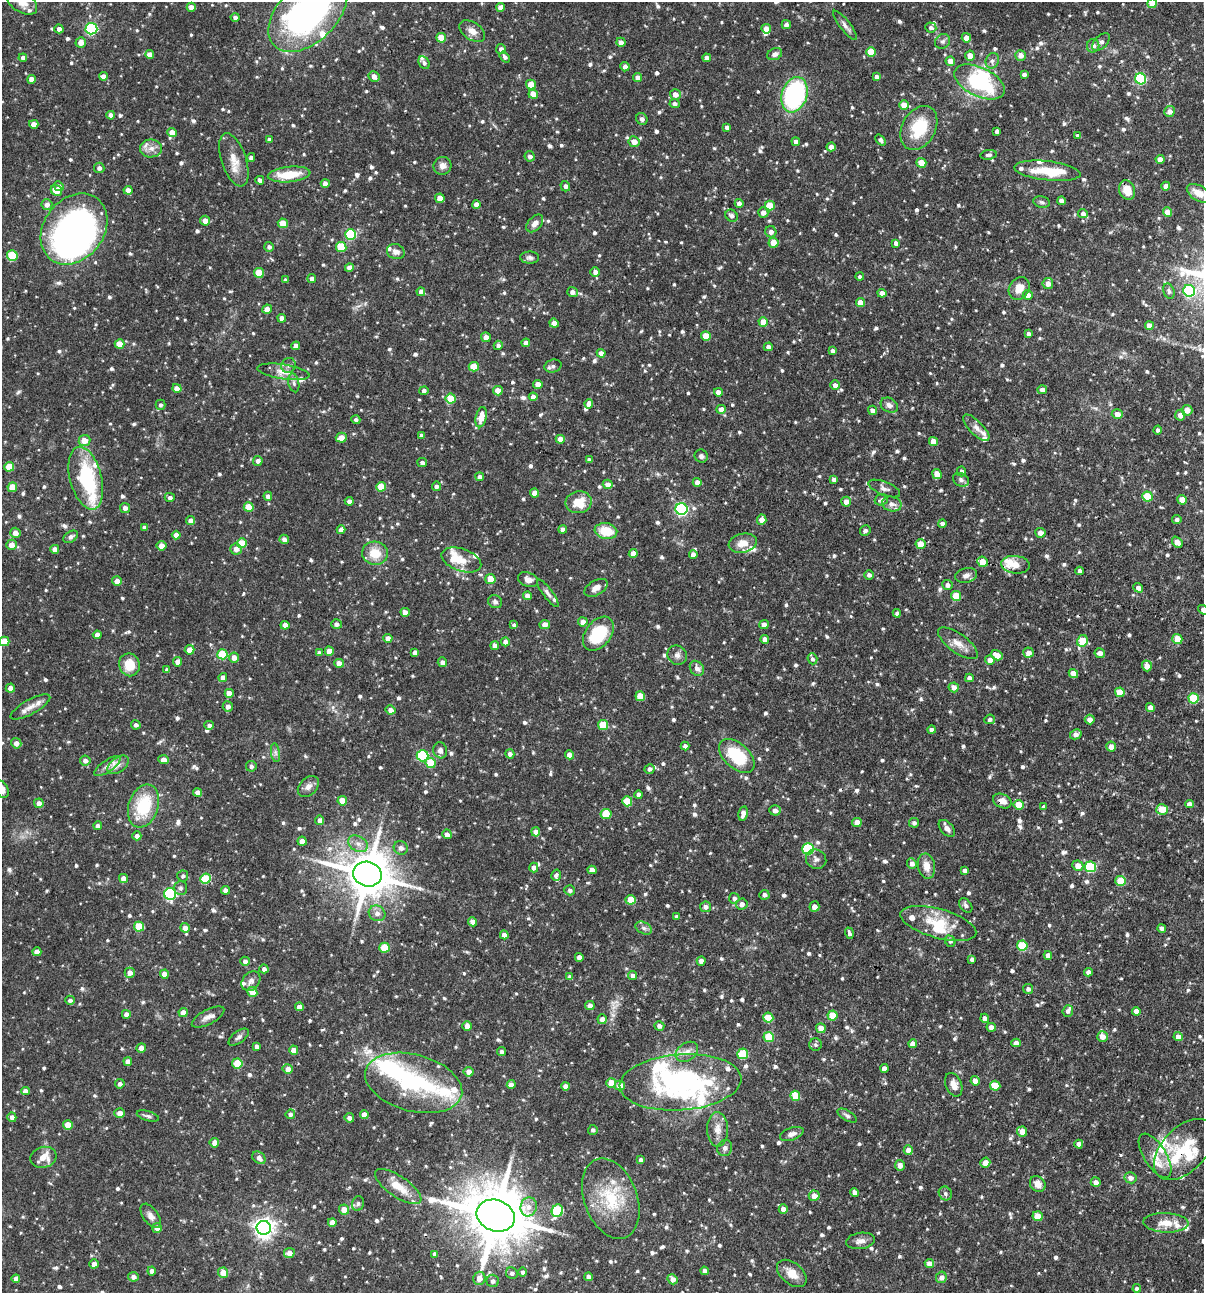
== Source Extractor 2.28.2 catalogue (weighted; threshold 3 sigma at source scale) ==
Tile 6 of 4 x 4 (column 2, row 2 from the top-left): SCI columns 1327-2528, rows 2583-3873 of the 5181 x 5164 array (HDU 1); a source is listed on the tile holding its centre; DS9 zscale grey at full resolution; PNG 1206 x 1295 px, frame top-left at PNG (2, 2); each listed source drawn as its Kron ellipse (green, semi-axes under 4 px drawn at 4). Shown black and unused: <1% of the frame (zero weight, under 3 of 4 exposures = <1% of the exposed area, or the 3 px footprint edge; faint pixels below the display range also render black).
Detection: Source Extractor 2.28.2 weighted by HDU 2 'WHT'; one run over the whole footprint, this tile lists its part. Background 0.0992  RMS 0.0039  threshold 0.0176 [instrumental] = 3 sigma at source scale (4.5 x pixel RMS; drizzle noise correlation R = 1.50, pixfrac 1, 0.05/0.05 arcsec/px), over >= 5 px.
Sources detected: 970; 5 inside a brighter object's white glare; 2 cosmic-ray / hot-pixel residue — neither listed nor drawn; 42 inside a brighter listed object's ellipse — not listed separately; of the other 921, all 500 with FLUX_AUTO >= 0.984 (the completeness limit of this list) listed and drawn (421 fainter detections not listed), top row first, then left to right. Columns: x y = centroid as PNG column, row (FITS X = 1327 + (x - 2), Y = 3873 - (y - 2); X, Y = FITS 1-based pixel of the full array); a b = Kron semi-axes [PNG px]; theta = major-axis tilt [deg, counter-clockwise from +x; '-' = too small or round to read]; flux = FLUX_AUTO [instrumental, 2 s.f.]
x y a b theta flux
22 2 16 10 -31 3.8
1152 3 5 5 - 6.3
191 7 4 4 - 2.7
500 7 4 4 - 2.5
308 13 47 29 44 120
235 17 4 4 - 1.2
786 25 4 4 - 1.4
845 25 18 5 -52 1.8
931 28 5 5 - 1.2
59 29 4 4 - 1.4
91 29 6 5 - 46
766 29 5 4 - 3.1
472 31 14 8 -33 3.1
441 38 5 4 - 6.9
966 38 5 4 - 2.7
943 41 8 7 - 1.2
81 42 5 5 - 2.8
621 42 5 4 - 2.2
1101 42 11 6 45 1.6
1093 46 7 6 - 2.4
501 49 5 5 - 1.5
871 52 5 4 - 9.8
150 54 4 4 - 2.7
775 54 8 5 25 1.5
1021 55 5 5 - 2.8
970 56 5 4 - 3.4
505 57 6 4 -52 1.1
23 58 4 4 - 1.3
707 58 4 4 - 1.9
950 61 5 4 - 3.5
992 61 8 6 66 1.4
424 63 7 5 -54 1.5
625 67 5 4 - 1.6
1024 74 4 4 - 1.3
103 76 4 4 - 2.6
374 76 6 5 - 2.6
877 76 4 4 - 1.3
638 78 4 4 - 2.6
31 79 4 4 - 2.6
1141 79 5 5 - 34
980 82 27 14 -26 35
531 84 5 5 - 5.3
533 94 5 4 - 5
675 94 5 5 - 2.9
794 95 18 12 72 55
675 103 5 4 - 1.2
904 105 5 4 - 4.2
1170 111 5 5 - 2.3
111 115 4 4 - 1.9
642 119 6 5 - 1.4
34 124 4 4 - 3.4
727 127 4 4 - 1.4
919 128 23 16 60 16
997 131 4 4 - 1.3
172 132 4 4 - 4.5
1078 136 4 4 - 1
269 140 4 4 - 1.4
880 140 6 4 -52 1.1
634 142 5 5 - 3.1
796 142 4 4 - 1.7
831 147 4 4 - 2.2
151 148 11 9 1 2.8
989 155 8 4 9 1.1
530 156 5 5 - 1.5
251 157 4 4 - 1.4
1160 159 4 4 - 2.6
234 160 28 12 -71 6.2
921 163 5 5 - 5.8
442 166 9 9 - 2.3
99 168 5 5 - 1.4
1047 171 33 9 -6 12
289 174 21 7 6 11
260 180 4 4 - 1.1
325 183 4 4 - 2.2
59 186 5 4 - 1.6
565 186 5 4 - 1.4
1166 186 4 4 - 3
56 190 6 5 - 4.4
128 190 4 4 - 2.5
1127 190 10 8 -71 5.4
1199 193 13 7 -30 4.3
440 198 5 4 - 4.4
1061 201 4 4 - 2.6
1042 202 8 5 -12 0.99
739 203 4 4 - 2.2
476 204 4 4 - 2.4
47 205 5 5 - 1.9
770 206 5 5 - 7.3
763 212 5 5 - 2.4
1167 212 5 4 - 4.5
1083 213 5 4 - 1.4
731 216 6 5 - 1.4
205 221 5 5 - 2.8
283 223 5 4 - 7.2
535 223 10 6 49 2.4
74 229 38 30 52 170
771 232 6 5 - 1.8
351 234 5 5 - 28
773 243 5 5 - 4.9
896 243 4 4 - 1.4
269 247 5 5 - 1.2
341 247 5 5 - 14
396 252 9 7 -19 2.3
12 255 5 5 - 16
530 258 9 6 -2 1.2
349 268 4 4 - 2.1
595 272 5 5 - 1.4
259 273 5 5 - 11
860 277 4 4 - 1
312 279 4 4 - 2
285 280 4 3 - 1.2
1048 284 5 5 - 2.7
1019 288 12 9 56 4.7
1169 291 8 5 -70 1
1189 291 6 6 - 40
421 292 4 4 - 1.7
572 292 5 5 - 2
882 293 4 4 - 3.3
1028 295 5 4 - 2.5
860 302 4 4 - 3.7
267 309 5 4 - 2.5
282 318 4 4 - 2.4
763 322 4 4 - 6.1
554 323 5 4 - 2.6
1149 326 4 4 - 3.7
1029 334 4 4 - 1.5
706 336 5 5 - 6
486 337 5 5 - 2.8
526 343 4 4 - 2.3
120 344 5 4 - 5.6
498 345 4 4 - 1.3
296 346 4 4 - 2.4
768 347 4 4 - 1.6
832 351 4 3 - 1.1
601 353 4 4 - 2.2
288 365 7 7 - 1.4
553 366 9 6 15 1.1
474 367 5 5 - 9.4
283 372 26 7 -9 4.1
294 383 9 5 -77 1.2
538 384 4 4 - 3.6
835 385 5 4 - 2.2
177 388 5 4 - 2.8
1042 390 4 4 - 1.9
424 391 4 4 - 1
498 391 5 4 - 4.2
718 392 4 4 - 2.5
533 397 4 4 - 1.7
451 399 5 5 - 9
589 404 5 4 - 2.5
160 405 5 5 - 0.99
889 405 9 7 -30 1.8
721 409 4 4 - 2.9
872 410 5 4 - 1.6
1187 410 5 5 - 3.7
1117 414 5 5 - 2.3
1180 415 5 5 - 2.9
481 417 10 5 78 5.5
356 420 4 4 - 1
976 428 17 6 -45 2.5
1158 430 4 4 - 1.1
421 436 4 4 - 1.4
341 438 5 5 - 3.4
560 439 4 4 - 3
84 440 6 5 - 4.1
933 441 4 4 - 3.9
701 456 7 6 - 1.2
589 460 4 3 - 1
258 461 5 5 - 1.5
422 462 5 4 - 1.1
9 467 5 5 - 9
961 471 5 4 - 1
937 474 5 4 - 4.5
480 477 4 4 - 1.8
86 478 32 16 -75 32
834 480 4 4 - 1.5
961 480 8 6 -30 1.4
697 482 4 4 - 2.6
608 484 5 4 - 2.5
436 486 4 4 - 1.3
12 487 5 4 - 6.2
381 487 5 5 - 8.8
884 488 17 6 -22 1.8
534 493 4 4 - 2.8
268 496 4 4 - 1.6
1147 496 5 5 - 10
170 497 5 4 - 1.2
881 500 7 5 17 1
1182 500 5 5 - 4.8
349 501 4 4 - 1.8
579 502 13 11 12 8.2
846 502 5 5 - 2.6
892 504 10 7 -13 1.8
249 507 5 4 - 8.6
125 508 5 5 - 1.9
681 509 6 6 - 63
762 520 5 4 - 3.1
1177 520 4 4 - 1.2
191 521 4 4 - 2.6
942 523 4 4 - 1.2
144 527 4 4 - 1.2
563 529 4 4 - 1.9
341 530 4 4 - 3
606 531 11 8 -10 9.8
865 531 5 5 - 1.2
15 533 5 5 - 2.4
1040 533 5 5 - 2.5
176 535 4 4 - 2.7
71 537 8 5 32 1.4
284 539 5 4 - 2
1177 542 6 4 -50 3.4
242 543 5 5 - 8.4
743 543 14 9 11 4.3
921 544 5 5 - 5.4
11 545 5 5 - 3.2
161 546 5 5 - 2.9
55 549 4 4 - 2.5
236 549 6 5 - 2.7
375 553 13 11 -12 7.4
633 554 4 4 - 3.2
693 554 4 4 - 2.2
461 560 21 11 -19 6.3
982 562 5 5 - 5.8
1016 565 14 8 -6 5.5
1080 571 4 4 - 1.4
869 575 5 4 - 1.2
966 575 11 7 13 1.8
490 579 5 5 - 5.8
528 580 10 7 -22 2.4
117 581 5 4 - 2.8
947 585 5 5 - 1.5
596 588 12 7 31 2.4
1138 588 5 4 - 1.8
548 593 16 5 -53 1.5
527 596 4 4 - 2.2
956 596 5 5 - 8.6
495 602 7 6 - 1.1
1203 610 5 4 - 2
405 612 4 4 - 2.4
897 613 4 4 - 1
583 622 5 4 - 2.2
336 624 5 5 - 1.5
545 624 5 4 - 2.7
285 625 4 4 - 2.7
514 625 4 4 - 1.1
764 625 5 4 - 2.6
598 634 19 12 53 21
97 635 4 4 - 2.4
388 638 4 4 - 2.6
765 639 4 4 - 2.4
1177 639 5 5 - 5.8
5 641 5 4 - 6.9
1082 641 6 5 - 10
505 642 4 4 - 2.5
958 643 23 9 -36 4.2
495 645 4 4 - 2.3
190 650 5 4 - 3.8
329 651 4 4 - 4.1
415 652 4 4 - 1.5
319 653 4 4 - 1.2
1028 653 5 5 - 2.7
1100 653 5 5 - 2.1
222 654 5 5 - 15
677 655 10 9 - 1.9
997 655 6 4 -32 4
234 658 5 5 - 2.9
812 659 5 5 - 1
990 660 5 4 - 2.6
177 662 4 4 - 2.3
442 662 5 4 - 1.8
339 663 5 4 - 2.8
129 665 11 10 - 7.5
1147 666 5 5 - 3.2
697 668 8 6 -53 1.9
167 670 4 3 - 1.1
1073 673 5 4 - 3.3
223 678 4 4 - 2.6
969 678 4 4 - 1.6
954 687 5 5 - 2.6
10 688 5 4 - 2.2
1120 692 5 4 - 6
229 693 4 4 - 3.7
640 696 5 5 - 7.8
1194 698 5 5 - 18
228 706 5 5 - 1.6
30 707 22 7 29 3.6
1150 707 4 4 - 2.6
390 710 5 4 - 2.4
990 719 5 5 - 1
1090 719 5 5 - 2.7
136 725 5 4 - 1.3
209 725 5 4 - 1.1
603 725 5 5 - 13
931 730 4 4 - 1.6
1076 734 6 5 - 2
16 743 5 5 - 2.1
685 746 4 4 - 1.5
1111 747 5 4 - 2.3
440 750 8 7 - 1.9
275 753 9 4 -81 1.1
510 754 5 4 - 1.6
569 755 4 4 - 3.2
423 756 6 5 - 31
737 756 21 12 -42 20
85 760 5 5 - 1.8
163 760 5 4 - 3.1
430 763 5 5 - 10
118 765 12 7 36 2.5
107 766 15 6 35 2.6
251 766 5 5 - 1.4
649 769 5 5 - 1
308 786 12 8 45 2.3
2 789 9 6 -65 2.6
198 793 4 4 - 2.7
639 795 4 4 - 1.7
342 801 5 4 - 5.6
627 801 5 5 - 9.1
1002 801 10 7 -25 2.8
39 803 4 4 - 2.5
1189 804 4 4 - 2.5
1019 805 5 5 - 7.5
143 806 22 15 72 19
1044 807 4 4 - 1
1162 809 6 5 - 5.8
775 810 5 5 - 1.8
743 813 7 4 78 2.4
606 814 5 5 - 12
320 820 4 4 - 2
857 822 5 4 - 3.5
914 823 5 4 - 1.1
98 826 4 4 - 1.6
947 828 10 6 -47 1.8
536 832 5 4 - 2.6
447 834 5 4 - 1.8
137 836 4 4 - 1.6
302 841 4 4 - 2.7
358 844 10 7 -29 2.5
401 848 7 6 - 1.5
808 849 6 5 - 34
816 859 10 9 - 1.8
912 864 5 4 - 1.8
926 866 12 8 -79 4
1078 866 5 5 - 3.4
534 867 5 4 - 2.1
1090 867 5 5 - 30
592 870 4 4 - 2.5
965 871 4 4 - 1.5
367 874 14 12 -14 1500
556 875 6 4 73 1.1
183 876 5 5 - 1
123 878 4 4 - 2.5
205 879 5 5 - 16
1121 881 5 5 - 11
181 888 7 6 - 1.2
225 890 4 4 - 2.3
570 890 5 5 - 1.1
170 894 6 6 - 48
764 895 5 5 - 1.4
734 898 5 5 - 1.2
630 900 5 5 - 7.3
742 904 6 5 - 2.2
966 905 8 5 -51 1.3
814 906 5 5 - 2.1
705 907 5 5 - 1.8
377 913 8 7 - 2.2
677 917 4 4 - 1.2
473 922 4 4 - 2.9
938 923 39 14 -16 13
139 927 5 5 - 13
185 928 5 4 - 2.4
644 928 9 5 -27 1.3
1162 928 4 4 - 1.2
849 933 6 3 -72 1
504 935 4 4 - 2.6
950 941 6 5 - 1.1
1022 945 5 5 - 16
384 948 5 5 - 11
37 952 4 4 - 2.7
1048 955 4 4 - 1.9
579 957 4 4 - 2.6
972 959 4 4 - 1.2
245 961 4 4 - 1.8
701 961 5 4 - 1.9
264 969 4 4 - 1.6
1088 972 4 4 - 2.1
130 973 5 5 - 2.4
164 974 4 4 - 3.2
632 975 4 4 - 1.4
570 977 4 4 - 1.5
251 981 11 8 49 1.8
1028 989 5 4 - 1.3
252 992 5 4 - 4.3
70 1000 5 4 - 1.2
590 1006 5 4 - 3
299 1007 4 4 - 2.9
1068 1011 6 5 - 1.2
1136 1011 4 4 - 2.4
183 1012 4 4 - 2.7
126 1014 4 4 - 2.2
833 1015 5 5 - 8.5
208 1017 18 7 28 2.6
768 1018 5 5 - 8.1
985 1018 4 4 - 2
602 1019 5 4 - 2.3
467 1026 5 4 - 2.9
659 1026 5 4 - 1.5
991 1027 5 4 - 2
821 1028 5 4 - 4.1
1102 1036 5 5 - 3.1
239 1037 12 6 36 1.3
769 1037 5 5 - 12
1178 1037 4 4 - 2.8
1016 1043 4 4 - 2.4
913 1044 4 4 - 2.9
815 1045 6 6 - 0.98
257 1047 4 4 - 1.5
141 1048 5 4 - 2.7
294 1050 5 4 - 3.1
501 1052 4 4 - 1.1
687 1052 12 9 37 3
743 1054 5 5 - 16
128 1061 4 4 - 2.8
237 1063 5 5 - 11
884 1068 4 4 - 2.3
288 1069 5 5 - 2.7
469 1072 5 5 - 2.6
975 1081 4 4 - 2.8
680 1082 61 28 4 67
414 1083 50 28 -15 40
611 1083 5 5 - 6.6
120 1084 5 4 - 1.3
511 1085 4 4 - 2.4
620 1085 5 5 - 3.6
954 1085 12 8 -67 2.8
565 1086 4 4 - 2.6
995 1086 5 5 - 9.5
25 1091 4 4 - 2.4
795 1096 5 5 - 7.1
120 1113 5 5 - 2.5
290 1114 5 4 - 1.2
364 1114 4 4 - 2.6
148 1116 11 4 -17 1.1
847 1116 11 5 -29 1
12 1117 5 4 - 1.9
349 1118 4 4 - 1.7
68 1125 5 5 - 6.5
718 1129 17 10 89 3.9
593 1130 5 5 - 0.99
1022 1131 5 5 - 2.9
792 1134 12 6 20 1.7
214 1143 5 4 - 2.6
1079 1144 4 4 - 2.4
725 1148 8 7 - 1.3
1184 1149 37 22 45 18
908 1150 4 4 - 2.9
1155 1156 25 11 -58 5.5
43 1157 13 10 17 5.2
259 1158 7 5 -44 1.9
641 1160 4 4 - 1.2
985 1163 5 5 - 3.2
900 1165 5 5 - 2.6
1131 1178 6 5 - 2.1
1096 1182 5 4 - 2
1038 1184 8 7 - 3.4
398 1187 27 10 -34 7.5
855 1193 4 4 - 1.8
945 1193 7 6 - 1.2
814 1196 5 5 - 3.2
611 1199 42 26 -70 22
358 1204 7 6 - 1.1
529 1207 9 8 - 2.7
783 1209 4 4 - 2.7
344 1210 5 5 - 3.7
557 1211 6 5 - 25
151 1216 14 7 -55 2.2
496 1216 19 15 -21 2600
1037 1216 5 5 - 6.6
332 1222 4 4 - 3.8
1166 1223 22 9 -2 5.6
157 1228 5 4 - 2.8
264 1228 7 7 - 240
860 1241 15 8 8 2.3
289 1253 5 5 - 2.7
435 1254 4 4 - 1.5
94 1264 5 4 - 2
929 1264 5 4 - 2.7
152 1271 4 4 - 1.9
704 1271 4 4 - 1.7
523 1272 4 4 - 1.1
223 1273 5 5 - 5.1
512 1273 6 5 - 1.2
792 1273 17 10 -40 4.9
133 1277 5 5 - 2
589 1277 4 4 - 2.1
941 1277 6 5 - 2.1
479 1278 7 6 - 3.6
16 1279 4 4 - 2.4
672 1279 5 5 - 2.7
493 1281 6 6 - 1.6
1137 1288 4 4 - 1.1
Overlapping masked pixels (flux is a lower limit): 3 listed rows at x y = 1002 801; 367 874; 1184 1149
Isophote crosses this tile's border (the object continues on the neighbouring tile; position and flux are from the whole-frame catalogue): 9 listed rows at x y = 22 2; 1152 3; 308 13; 1199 193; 74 229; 1203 610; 5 641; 10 688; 2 789